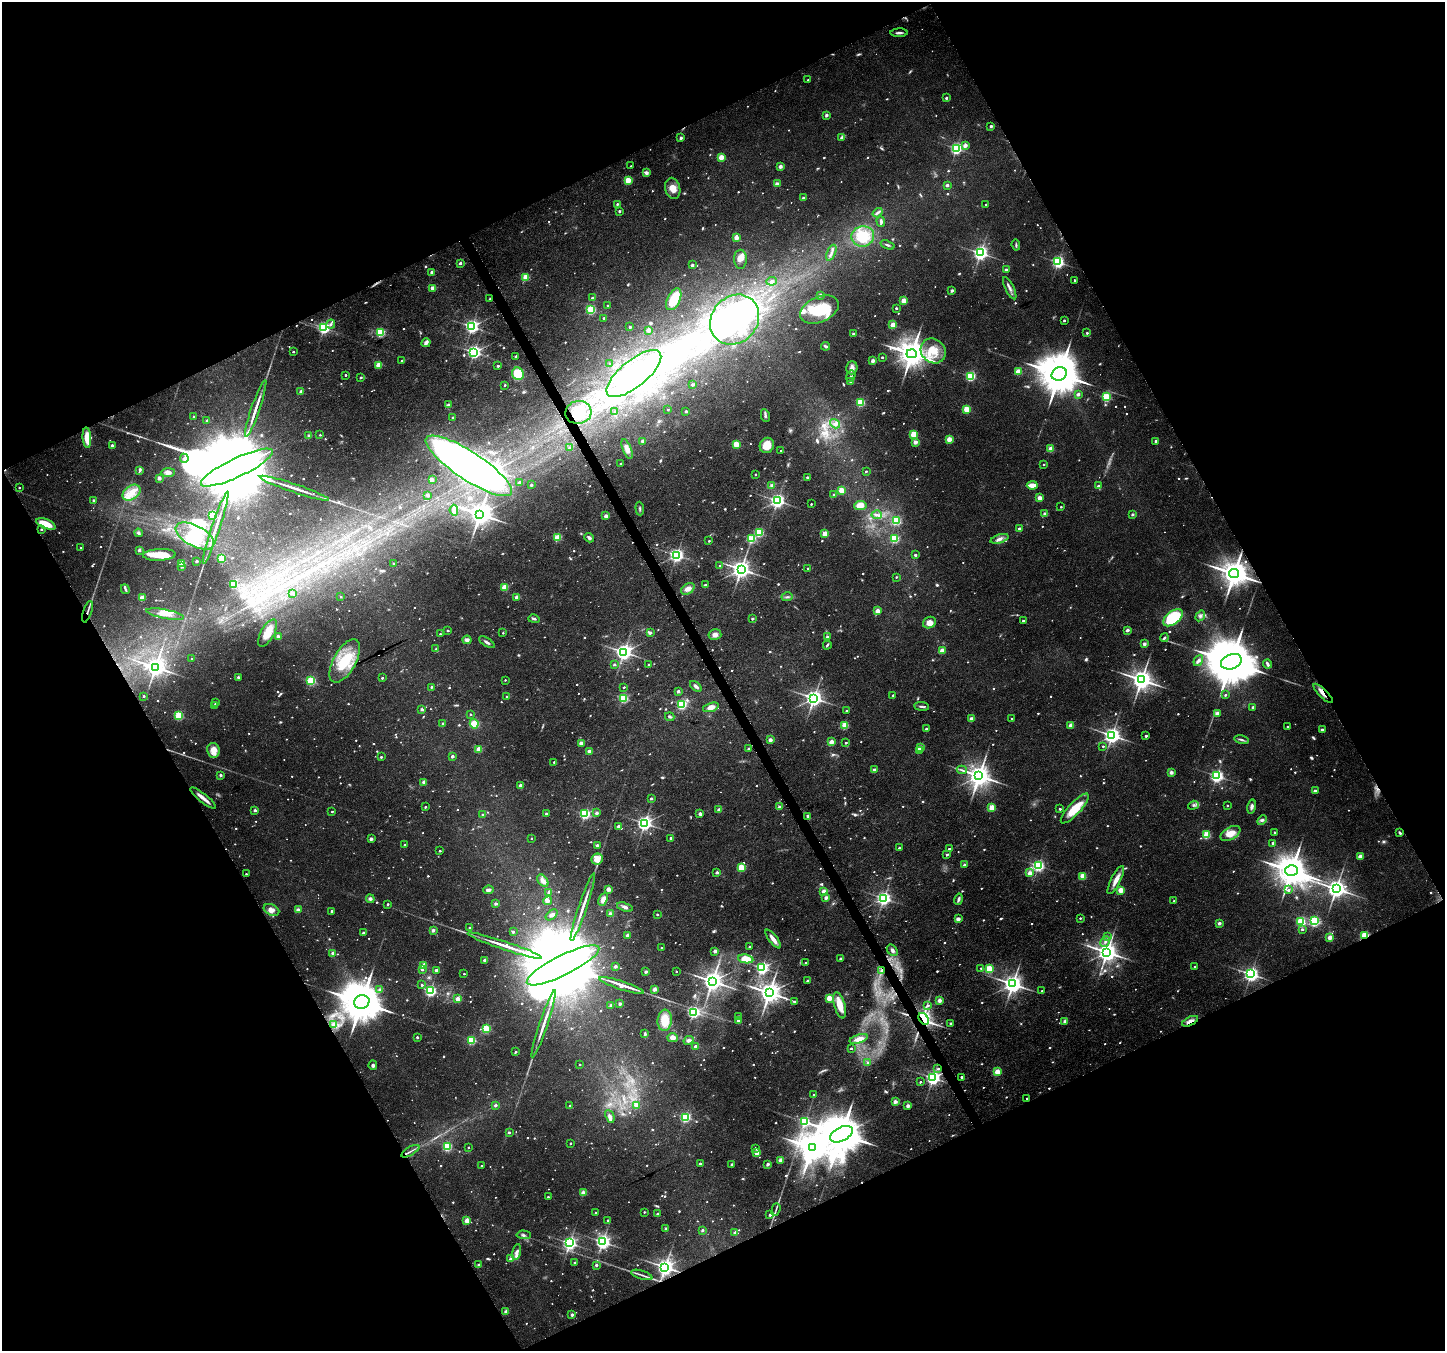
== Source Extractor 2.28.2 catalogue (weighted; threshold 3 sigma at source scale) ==
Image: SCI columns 11-5779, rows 169-5562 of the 5792 x 5669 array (HDU 1 of 3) = the unmasked area's bounding box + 8 px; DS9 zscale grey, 4 x 4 block average (1 PNG px = mean of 4 x 4 image px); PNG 1447 x 1353 px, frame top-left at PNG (2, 2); each listed source drawn as its Kron ellipse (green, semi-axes under 4 px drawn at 4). Shown black and unused: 46% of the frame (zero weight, under 5 of 9 exposures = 1% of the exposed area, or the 3 px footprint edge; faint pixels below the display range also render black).
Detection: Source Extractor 2.28.2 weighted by HDU 2 'WHT'. Background 0.0131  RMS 0.0021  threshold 0.0087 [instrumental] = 3 sigma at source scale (4.09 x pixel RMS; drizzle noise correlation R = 1.36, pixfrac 0.8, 0.0396/0.0396 arcsec/px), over >= 5 px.
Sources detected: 1498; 98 too faint to see at this stretch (4 x 4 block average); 29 inside a brighter object's white glare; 9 cosmic-ray / hot-pixel residue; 8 long thin detections or spike segments (spike, bleed or trail) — neither listed nor drawn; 13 coinciding with a brighter row at this scale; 38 inside a brighter listed object's ellipse — not listed separately; of the other 1303, all 500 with FLUX_AUTO >= 2.12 (the completeness limit of this list) listed and drawn (803 fainter detections not listed), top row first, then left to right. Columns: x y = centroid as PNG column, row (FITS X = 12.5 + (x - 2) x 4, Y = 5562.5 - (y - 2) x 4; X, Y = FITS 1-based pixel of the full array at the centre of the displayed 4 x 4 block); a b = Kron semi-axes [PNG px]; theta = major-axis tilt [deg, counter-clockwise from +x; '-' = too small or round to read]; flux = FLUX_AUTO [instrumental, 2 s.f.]
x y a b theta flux
899 33 8 2 3 4
808 80 2 2 - 2.8
946 98 2 2 - 5
826 115 2 2 - 9
991 126 2 2 - 7.4
681 138 2 2 - 8.5
841 138 2 2 - 7.5
965 145 2 2 - 15
956 148 2 2 - 260
721 157 2 2 - 40
631 166 2 2 - 2.3
780 166 2 2 - 16
646 173 3 2 - 6
628 180 2 2 - 57
777 184 2 2 - 23
947 185 2 2 - 7.8
673 188 11 7 -76 15
803 198 2 2 - 7.4
617 204 2 2 - 2.9
986 204 2 2 - 2.4
619 211 2 2 - 4.7
878 213 5 3 - 3.3
881 221 5 2 - 3.5
863 236 11 10 - 45
736 238 2 2 - 24
887 245 7 2 -20 2.4
1016 245 6 2 -85 2.1
831 253 8 2 67 3.8
980 253 3 3 - 460
740 259 9 6 -89 7.8
1058 262 2 2 - 300
460 263 2 2 - 7.4
692 265 2 2 - 7.8
1006 270 2 2 - 12
432 272 2 2 - 12
526 277 2 2 - 62
1074 280 2 2 - 3
772 281 5 4 - 3.5
432 288 2 2 - 26
1010 288 12 3 -63 5.4
952 290 2 2 - 11
820 295 2 2 - 9.2
490 298 2 2 - 3.2
592 298 2 2 - 4.1
674 299 12 6 64 30
904 301 2 2 - 34
608 306 2 2 - 8.1
896 308 2 2 - 3.8
591 310 2 2 - 140
819 310 20 12 24 49
604 318 2 2 - 4.1
735 320 26 23 48 110
1064 320 2 2 - 3.8
331 324 4 3 - 3
893 325 2 2 - 45
472 327 2 2 - 390
630 327 2 2 - 6.3
324 328 2 2 - 320
649 330 2 2 - 23
380 333 2 2 - 130
853 333 2 2 - 2.6
1087 333 2 2 - 4.3
426 343 4 3 - 6.3
826 346 4 3 - 2.8
933 351 13 11 -42 24
293 352 2 2 - 3.6
474 352 3 2 - 410
912 354 5 4 - 2400
516 356 2 2 - 3.2
882 357 2 2 - 3.2
873 360 2 2 - 17
402 361 2 2 - 5.2
610 364 2 2 - 4.3
378 365 2 2 - 35
498 366 2 2 - 5
852 368 6 5 - 6.2
1018 372 2 2 - 45
518 374 6 5 - 32
634 374 33 13 39 110
1059 374 8 6 24 7000
346 375 2 2 - 2.9
851 376 6 2 60 2.2
971 376 2 2 - 160
361 377 2 2 - 5.1
851 382 2 2 - 16
505 385 2 2 - 2.3
693 385 2 2 - 7.9
301 391 2 2 - 12
1078 394 2 2 - 11
1106 397 2 2 - 120
861 402 2 2 - 95
448 405 2 2 - 7.1
256 408 30 2 71 14
668 409 2 2 - 2.9
967 409 2 2 - 61
686 411 2 2 - 6
578 412 13 11 13 40
615 412 2 2 - 5
765 415 6 3 -80 3.4
194 417 2 2 - 5.5
453 417 2 2 - 3.2
207 421 2 2 - 8.9
835 424 5 2 - 2.7
914 434 2 2 - 71
320 435 2 2 - 2.2
309 436 2 2 - 15
87 438 10 4 -86 21
949 439 2 2 - 33
643 441 2 2 - 13
1156 441 2 2 - 4.4
915 442 2 2 - 20
736 444 2 2 - 62
112 445 2 2 - 9.4
767 445 8 7 - 20
570 448 2 2 - 6
627 449 10 4 -69 8.9
1051 449 2 2 - 38
781 451 2 2 - 2.1
184 458 4 3 - 3.1
620 463 2 2 - 2.5
1044 465 2 2 - 2.9
469 466 51 14 -33 840
237 468 39 9 25 66000
140 471 3 2 - 2.2
866 471 2 2 - 2.5
168 472 7 4 0 7.3
755 474 2 2 - 2.9
807 477 2 2 - 4.6
159 478 2 2 - 16
432 479 4 4 - 2.4
519 482 2 2 - 3.7
531 485 2 2 - 5.7
772 485 4 3 - 3.5
1032 485 5 2 - 20
1098 486 2 2 - 7
19 488 2 2 - 3.4
294 488 36 2 -18 17
841 490 2 2 - 63
131 493 10 6 36 18
427 495 3 2 - 2.9
834 495 2 2 - 9.1
1039 498 2 2 - 27
94 500 2 2 - 6
778 501 3 3 - 460
811 504 2 2 - 3.1
860 506 6 4 6 13
1061 507 2 2 - 2.4
640 509 7 2 -85 2.1
454 510 5 4 - 6.4
480 514 4 4 - 1700
1045 514 2 2 - 13
1133 514 2 2 - 8.4
212 515 2 2 - 130
877 515 5 2 - 2.8
606 516 2 2 - 20
896 521 2 2 - 130
46 524 10 4 -21 20
216 528 38 2 71 16
1019 528 2 2 - 7.7
41 529 2 2 - 3.1
138 533 4 3 - 2.4
759 533 2 2 - 110
825 534 2 2 - 45
195 536 21 10 -28 43
557 538 2 2 - 72
589 538 5 3 - 3.5
751 539 2 2 - 110
895 539 2 2 - 110
999 539 9 4 18 6
709 541 2 2 - 2.5
81 548 2 2 - 2.3
139 550 2 2 - 10
159 555 16 6 2 23
677 555 3 2 - 410
915 555 2 2 - 4.4
222 558 2 2 - 65
196 561 2 2 - 8
182 564 2 2 - 50
394 564 2 2 - 6.5
720 566 2 2 - 2.9
182 567 2 2 - 2.9
808 568 2 2 - 3.1
741 569 3 3 - 980
1234 574 5 4 - 2600
896 577 2 2 - 2.2
233 584 2 2 - 80
705 585 2 2 - 6.2
505 587 2 2 - 54
125 589 5 2 - 2.4
688 589 7 5 32 9.8
293 593 3 2 - 2.7
341 597 2 2 - 3.9
517 597 2 2 - 23
787 597 6 2 13 2.4
142 598 2 2 - 40
878 611 2 2 - 34
87 612 11 2 72 3.9
165 614 19 4 -10 12
1200 616 6 4 57 3.8
1173 618 11 6 38 61
534 619 5 2 - 2.5
752 619 2 2 - 5.2
1023 621 2 2 - 5.7
929 622 7 5 27 12
1127 630 2 2 - 13
448 631 2 2 - 3.3
267 633 15 6 61 21
503 633 2 2 - 2.3
650 633 2 2 - 7.2
440 634 2 2 - 3.1
715 635 6 5 - 8.1
278 636 2 2 - 14
827 637 2 2 - 6.1
1164 638 4 2 - 2.2
467 640 4 4 - 5.1
487 642 9 2 -32 4.2
1144 644 2 2 - 13
827 645 4 2 - 2.5
436 649 2 2 - 2.7
942 650 2 2 - 26
624 652 3 3 - 690
192 659 2 2 - 2.1
345 661 24 11 61 53
1198 661 6 3 55 3.7
1231 662 11 7 20 13000
614 664 2 2 - 5.1
1267 664 4 2 - 5.4
649 665 2 2 - 3.3
155 667 3 3 - 1100
238 677 2 2 - 4.8
382 678 2 2 - 4.4
505 680 2 2 - 2.1
1141 680 4 3 - 1300
311 681 2 2 - 140
696 686 7 3 -42 4
431 687 2 2 - 3.1
624 687 2 2 - 2.8
678 691 2 2 - 12
1323 693 13 3 -45 9.5
893 695 2 2 - 2.6
1225 695 2 2 - 3.9
144 696 2 2 - 3.6
507 696 2 2 - 3.5
623 698 2 2 - 140
814 698 3 3 - 770
215 703 2 2 - 3.4
681 704 2 2 - 200
215 705 2 2 - 5.2
922 706 7 2 -7 3.1
711 707 8 4 17 8.3
1253 707 2 2 - 8.7
422 709 2 2 - 13
846 711 2 2 - 2.9
1217 713 2 2 - 16
470 714 2 2 - 2.4
179 715 2 2 - 120
670 717 5 3 - 2.2
1012 718 2 2 - 2.2
971 719 2 2 - 25
443 723 2 2 - 3.8
474 724 4 4 - 18
845 725 2 2 - 74
1071 725 2 2 - 23
1288 727 2 2 - 4.4
926 729 2 2 - 6.6
1322 730 2 2 - 9.1
1112 735 3 3 - 690
1146 736 2 2 - 6.6
770 740 2 2 - 18
1242 740 7 2 -12 2.9
832 742 2 2 - 28
581 743 2 2 - 21
846 743 2 2 - 4.2
1103 746 2 2 - 2.4
749 748 2 2 - 4.7
920 748 2 2 - 33
479 749 2 2 - 36
213 750 7 6 - 16
919 750 2 2 - 2.2
589 751 2 2 - 12
452 756 2 2 - 11
381 757 2 2 - 4.9
554 762 2 2 - 2.4
874 770 2 2 - 12
962 770 5 2 - 2.3
1171 772 2 2 - 18
221 775 2 2 - 10
979 776 4 4 - 1600
1217 776 2 2 - 340
424 782 2 2 - 20
520 785 2 2 - 9.1
1315 791 2 2 - 14
203 798 16 3 -39 9.1
651 798 2 2 - 5.8
1193 805 6 4 18 3.6
1227 806 2 2 - 2.6
425 807 2 2 - 4.2
779 807 2 2 - 12
1252 807 7 3 77 4.3
992 808 2 2 - 56
1075 808 19 6 47 35
1060 809 2 2 - 4.2
255 810 2 2 - 10
719 810 2 2 - 21
332 811 2 2 - 2.6
546 813 2 2 - 5.3
597 813 2 2 - 12
700 813 2 2 - 9.4
585 814 2 2 - 200
483 815 2 2 - 5.2
808 816 2 2 - 13
1262 820 5 4 - 3.4
644 823 3 3 - 490
618 826 2 2 - 7.4
1274 832 2 2 - 2.9
1230 833 11 6 29 19
1400 833 4 2 - 2.4
1207 835 2 2 - 79
531 838 2 2 - 2.2
671 838 2 2 - 5.1
371 839 2 2 - 14
1273 843 2 2 - 7.9
405 845 2 2 - 4.4
597 845 2 2 - 9.7
899 848 2 2 - 3.3
949 849 2 2 - 3.1
440 851 2 2 - 3.1
947 855 2 2 - 6.9
1360 856 2 2 - 20
597 859 6 5 - 13
964 865 2 2 - 12
1038 865 2 2 - 270
741 867 2 2 - 82
1291 871 6 5 - 3800
717 872 2 2 - 9.6
1030 873 2 2 - 25
246 874 2 2 - 2.8
1083 876 2 2 - 56
1116 880 15 5 63 12
543 881 7 4 -52 8.1
608 889 2 2 - 24
1336 889 3 3 - 1000
488 890 5 3 - 4.5
1121 890 2 2 - 46
1288 890 2 2 - 3.8
824 891 2 2 - 24
549 892 3 2 - 3.3
826 898 2 2 - 16
884 898 3 3 - 450
370 899 4 4 - 3.3
603 899 7 4 68 8.7
958 899 6 2 74 3.4
548 901 5 4 - 3.9
1174 901 2 2 - 2.8
388 904 2 2 - 2.8
496 904 2 2 - 11
583 907 36 2 71 15
625 907 8 3 -17 4.7
271 910 8 5 -25 9
298 910 2 2 - 17
332 911 2 2 - 4.8
611 914 2 2 - 23
657 914 2 2 - 3
552 915 7 4 37 4.2
1080 918 2 2 - 2.8
958 919 2 2 - 21
1315 921 2 2 - 190
1301 922 2 2 - 150
1219 923 2 2 - 11
470 928 2 2 - 5.4
1302 929 2 2 - 3.1
433 930 2 2 - 14
513 932 2 2 - 5.3
363 933 2 2 - 6.5
627 935 2 2 - 14
1365 936 2 2 - 130
1108 937 2 2 - 3
1330 937 2 2 - 27
773 939 11 3 -52 9.8
1105 942 5 3 - 3.8
505 946 39 2 -18 22
749 947 2 2 - 2.5
661 948 2 2 - 2.4
892 950 6 4 -50 4.8
715 951 2 2 - 15
1107 952 3 3 - 1200
332 953 2 2 - 11
840 958 2 2 - 4.9
746 959 8 4 -9 22
484 960 2 2 - 8.4
806 963 2 2 - 3.1
424 965 2 2 - 32
563 965 40 10 26 54000
615 966 2 2 - 10
1195 967 2 2 - 4.4
762 968 2 2 - 310
981 968 2 2 - 2.4
422 969 3 3 - 2.2
989 969 2 2 - 89
436 970 2 2 - 3.2
676 971 2 2 - 2.6
882 971 2 2 - 8.3
646 972 2 2 - 12
464 974 2 2 - 2.7
1251 974 3 3 - 530
712 981 3 3 - 1100
807 981 2 2 - 6.5
1013 984 3 3 - 990
422 985 2 2 - 4.1
622 985 23 4 -18 21
654 989 2 2 - 22
380 990 2 2 - 11
430 991 2 2 - 280
1042 991 2 2 - 2.8
769 993 4 3 - 1400
829 998 2 2 - 52
458 999 2 2 - 35
939 1000 2 2 - 19
794 1001 2 2 - 3.9
362 1002 8 6 15 7300
620 1004 2 2 - 14
610 1005 2 2 - 7.3
840 1005 13 5 -75 22
928 1006 4 2 - 3.3
693 1012 2 2 - 300
738 1017 2 2 - 7.9
923 1019 6 4 -52 310
665 1020 10 7 85 29
738 1020 2 2 - 4.5
1065 1021 2 2 - 17
1190 1021 8 3 25 8.6
951 1023 2 2 - 7.2
333 1024 2 2 - 6.1
544 1024 35 2 72 15
486 1029 2 2 - 110
645 1034 4 2 - 3
417 1037 2 2 - 7.2
673 1038 5 4 - 7.4
859 1039 9 3 17 8.9
471 1040 2 2 - 120
688 1040 5 3 - 4.4
695 1046 2 2 - 7.5
851 1048 2 2 - 3
516 1052 2 2 - 5.3
868 1063 2 2 - 2.3
580 1064 2 2 - 3.6
373 1065 4 4 - 2.8
938 1069 2 2 - 2.4
997 1072 2 2 - 53
961 1077 2 2 - 4.8
933 1078 3 3 - 480
920 1082 2 2 - 2.8
814 1095 2 2 - 3.4
1027 1098 2 2 - 2.6
895 1102 2 2 - 21
495 1105 2 2 - 7.8
570 1105 2 2 - 2.4
636 1105 2 2 - 18
908 1106 2 2 - 17
610 1116 7 3 -68 5.3
685 1117 2 2 - 190
805 1122 2 2 - 140
509 1133 2 2 - 3.8
841 1134 12 7 27 6900
570 1143 2 2 - 2.9
447 1146 2 2 - 130
468 1147 2 2 - 3.4
812 1147 4 3 - 2800
755 1148 2 2 - 4.2
410 1151 10 2 30 3.1
756 1152 2 2 - 32
780 1160 2 2 - 21
700 1163 2 2 - 4
732 1164 2 2 - 4.7
768 1164 3 3 - 2.9
482 1166 2 2 - 3.1
583 1193 2 2 - 25
548 1197 2 2 - 3.5
776 1209 6 2 72 2.2
644 1212 2 2 - 2.3
595 1213 2 2 - 2.6
658 1214 2 2 - 9.6
770 1215 2 2 - 5.4
608 1220 2 2 - 4
467 1221 2 2 - 34
666 1228 2 2 - 5.8
702 1230 2 2 - 6.1
735 1232 2 2 - 11
524 1235 7 2 -2 2.6
603 1242 3 3 - 460
570 1243 3 3 - 430
517 1252 8 3 78 5.6
510 1259 2 2 - 11
575 1263 2 2 - 8.1
479 1265 2 2 - 10
596 1265 2 2 - 7.6
665 1267 3 3 - 830
642 1275 11 2 -17 3.9
506 1312 2 2 - 19
572 1315 2 2 - 11
Overlapping masked pixels (flux is a lower limit): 12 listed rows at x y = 578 412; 237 468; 1234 574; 87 612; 1323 693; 1365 936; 882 971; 362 1002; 923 1019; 1190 1021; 938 1069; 665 1267
Diffuse or blended objects may show on this block-average render without a row.